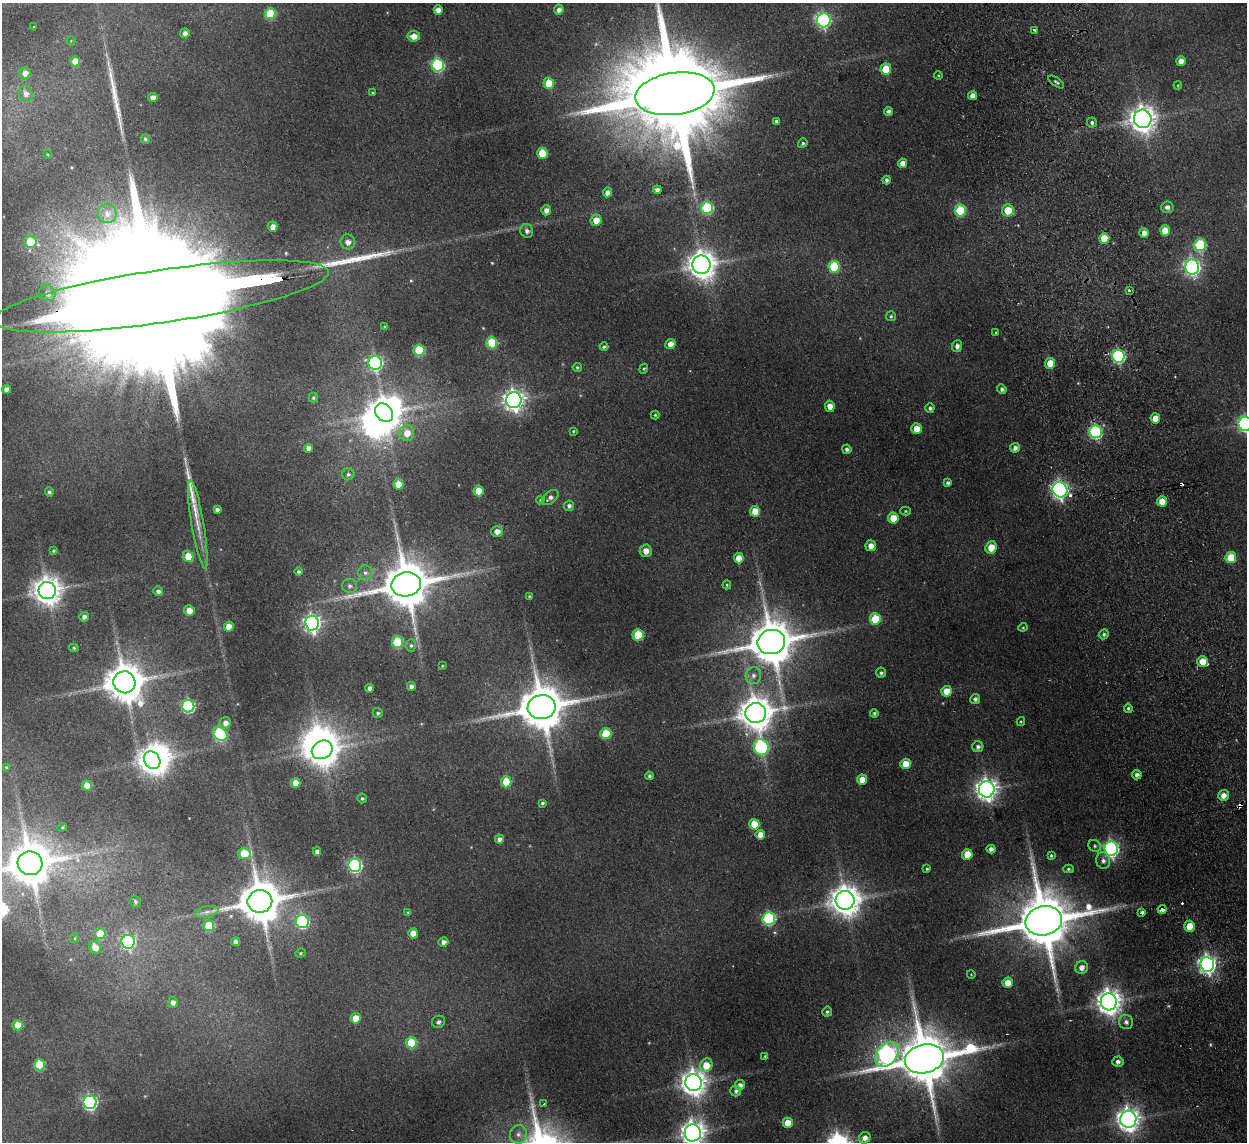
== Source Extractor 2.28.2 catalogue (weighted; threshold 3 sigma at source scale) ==
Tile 6 of 4 x 4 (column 2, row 2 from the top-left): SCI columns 1298-2542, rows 2434-3573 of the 5083 x 4981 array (HDU 1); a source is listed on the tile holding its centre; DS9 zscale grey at full resolution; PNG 1249 x 1144 px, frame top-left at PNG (2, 3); each listed source drawn as its Kron ellipse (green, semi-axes under 4 px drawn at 4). Shown black and unused: <1% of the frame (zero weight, under 2 of 3 exposures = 3% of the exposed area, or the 3 px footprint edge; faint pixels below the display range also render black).
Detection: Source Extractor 2.28.2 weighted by HDU 2 'WHT'; one run over the whole footprint, this tile lists its part. Background 0.165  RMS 0.014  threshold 0.0629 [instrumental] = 3 sigma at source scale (4.5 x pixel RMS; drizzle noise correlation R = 1.50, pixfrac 1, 0.05/0.05 arcsec/px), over >= 5 px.
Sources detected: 244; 2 too faint to see at this stretch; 6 inside a brighter object's white glare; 4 cosmic-ray / hot-pixel residue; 3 long thin detections or spike segments (spike, bleed or trail) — neither listed nor drawn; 1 inside a brighter listed object's ellipse — not listed separately; the other 228 listed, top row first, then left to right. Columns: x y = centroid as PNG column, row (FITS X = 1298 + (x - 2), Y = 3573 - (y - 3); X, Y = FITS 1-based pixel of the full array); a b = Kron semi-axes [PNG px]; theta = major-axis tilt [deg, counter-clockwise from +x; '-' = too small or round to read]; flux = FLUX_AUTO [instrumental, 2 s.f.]
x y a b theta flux
559 9 5 4 - 6.5
438 10 4 4 - 11
270 14 5 5 - 64
824 20 7 6 - 260
33 27 3 2 - 0.95
1034 30 3 2 - 3.3
185 33 5 4 - 6.7
414 36 6 5 - 13
71 41 4 4 - 1.3
75 61 5 5 - 19
1181 61 5 5 - 9.4
438 65 6 6 - 170
886 69 5 5 - 41
25 73 6 5 - 11
938 75 4 3 - 1.2
1056 82 9 4 -36 2.6
549 83 5 5 - 40
1178 85 4 3 - 1.2
372 93 3 3 - 1.3
26 94 8 7 - 8.4
675 94 40 21 8 43000
972 95 4 4 - 8.9
153 97 4 4 - 10
889 111 4 4 - 4.8
1143 119 9 9 - 1600
776 121 4 3 - 3.4
1092 122 5 5 - 3.6
145 139 5 4 - 2.6
803 143 5 4 - 2.7
542 153 5 5 - 46
47 154 4 3 - 1.2
902 163 5 4 - 11
887 180 4 4 - 3.9
657 190 4 4 - 5.6
607 192 5 4 - 8.2
1167 207 6 5 - 5.4
707 208 6 6 - 110
546 210 5 5 - 8.4
960 210 6 5 - 81
1008 210 6 6 - 29
107 213 10 9 - 12
596 220 6 5 - 17
273 227 5 4 - 11
1165 230 5 5 - 22
527 231 7 6 - 5.9
1144 233 5 4 - 8.3
1104 238 5 5 - 30
30 242 6 6 - 48
348 242 7 7 - 9.1
1200 245 6 6 - 110
701 265 9 9 - 1900
834 267 6 5 - 76
1192 267 7 7 - 440
1129 291 3 3 - 4.4
47 293 8 7 - 8.9
161 296 169 26 8 240000
891 316 5 5 - 2.3
385 327 4 4 - 1.9
996 332 3 3 - 1.3
492 343 5 5 - 64
670 344 5 5 - 11
957 346 6 5 - 6.1
604 347 4 4 - 2.7
419 350 5 5 - 76
1118 356 6 6 - 210
375 363 7 6 - 290
1050 363 5 5 - 28
577 367 5 4 - 2.4
644 369 5 4 - 1.8
7 389 4 4 - 8.8
1002 389 5 4 - 4
313 398 5 5 - 2.2
514 400 8 7 - 880
830 406 5 5 - 12
930 408 5 4 - 3.4
384 413 10 8 -48 2300
655 415 4 4 - 1.8
1155 418 5 5 - 18
1245 424 7 6 - 340
917 429 5 5 - 19
573 431 4 3 - 1.4
1096 432 6 6 - 220
407 433 8 7 - 19
308 448 4 4 - 8.1
1015 448 5 4 - 6.7
847 449 5 4 - 4.3
348 474 6 6 - 3.1
948 483 4 4 - 3.8
399 484 5 5 - 25
1060 490 8 7 - 520
479 491 5 5 - 32
49 492 5 4 - 3
550 497 9 6 39 5.6
540 500 4 4 - 1.7
1162 501 5 5 - 18
569 506 5 5 - 4.3
217 509 4 3 - 4.2
755 511 5 5 - 20
905 511 5 4 - 2.1
893 518 5 5 - 22
198 524 45 6 -80 24
497 531 6 5 - 11
871 546 5 5 - 11
991 547 6 5 - 20
53 551 4 4 - 2.2
646 551 6 6 - 11
188 556 6 5 - 27
739 558 5 5 - 19
1231 558 5 5 - 44
299 572 4 4 - 3.5
365 573 7 7 - 5.3
406 584 15 12 11 7600
727 585 4 4 - 1.9
350 586 7 7 - 4.9
47 591 9 8 - 1900
158 591 5 4 - 5.3
529 596 4 3 - 1.5
189 610 5 5 - 15
84 617 5 4 - 5.3
875 619 5 5 - 44
312 623 7 7 - 540
229 627 5 5 - 25
1023 627 4 4 - 1.7
1104 634 5 4 - 3.4
638 635 5 5 - 61
397 642 6 5 - 75
771 642 14 12 12 6700
411 645 6 5 - 2.9
74 648 5 4 - 2.4
1202 661 5 5 - 19
442 666 4 3 - 1.2
881 673 5 5 - 3.8
753 676 8 8 - 7.7
124 682 11 11 - 4200
411 686 4 4 - 6.2
370 688 4 4 - 6.3
947 691 5 5 - 19
975 699 5 5 - 4.6
188 706 6 6 - 180
542 707 14 12 9 7000
1128 708 4 4 - 2.6
378 713 5 5 - 3
756 713 10 10 - 3000
874 713 4 4 - 2.6
1021 721 4 4 - 1.5
225 723 6 5 - 8.2
606 733 5 5 - 48
220 734 8 6 -38 180
761 747 8 7 - 210
978 747 5 5 - 4.5
322 750 11 9 31 2300
152 760 9 7 -54 1400
905 764 5 5 - 18
6 767 4 3 - 1.5
1137 775 5 4 - 5.4
649 776 4 3 - 3.1
862 779 5 5 - 16
506 782 5 5 - 32
296 783 5 5 - 17
87 786 5 5 - 20
987 789 8 8 - 1000
1223 795 5 5 - 10
362 798 5 5 - 2.5
542 803 4 3 - 2.5
754 824 5 5 - 30
62 827 5 4 - 1.8
760 835 5 4 - 11
499 839 4 4 - 6.1
1095 846 6 5 - 3
991 849 4 4 - 5.8
1111 849 7 6 - 410
317 852 4 4 - 6
244 854 6 5 - 49
967 855 5 5 - 25
1051 856 4 3 - 2.1
1103 861 8 7 - 5.7
30 863 12 12 - 5600
355 865 6 6 - 270
927 869 3 3 - 1.8
1068 869 5 4 - 2.3
845 900 9 9 - 2400
260 901 12 11 - 5800
135 902 6 5 - 3.4
1162 909 4 3 - 15
207 912 12 5 13 6.5
408 912 4 3 - 1.7
1142 913 3 3 - 10
769 918 6 6 - 170
302 921 6 6 - 180
1044 921 18 14 12 12000
209 926 5 5 - 63
1189 926 5 5 - 25
413 933 5 4 - 19
100 934 5 5 - 37
75 938 5 3 - 1.2
128 942 7 6 - 280
236 942 4 4 - 6.4
443 942 5 4 - 6.2
95 947 6 6 - 16
300 953 5 4 - 2
1207 964 7 7 - 680
1082 967 6 6 - 8.4
971 974 4 3 - 0.95
1008 983 5 5 - 16
173 1002 5 5 - 6.8
1109 1002 8 8 - 1500
827 1012 5 5 - 3
356 1018 5 5 - 23
438 1022 6 6 - 4.7
1126 1022 7 7 - 5.4
18 1025 5 5 - 24
411 1043 5 5 - 61
887 1054 14 10 52 550
765 1056 3 3 - 1.4
924 1059 20 14 13 10000
1118 1062 5 5 - 5.3
39 1065 5 5 - 61
706 1065 7 6 - 26
694 1083 8 8 - 1500
740 1085 5 5 - 6.7
736 1091 5 5 - 4.7
90 1102 6 6 - 290
544 1104 3 2 - 1.5
1128 1119 8 8 - 1200
788 1123 5 5 - 24
693 1133 8 8 - 1300
518 1134 9 8 - 8.5
865 1138 6 5 - 8.6
Overlapping masked pixels (flux is a lower limit): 2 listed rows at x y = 161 296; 1162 909
Isophote crosses this tile's border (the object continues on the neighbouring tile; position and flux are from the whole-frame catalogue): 5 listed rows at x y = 675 94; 161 296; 1245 424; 30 863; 693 1133